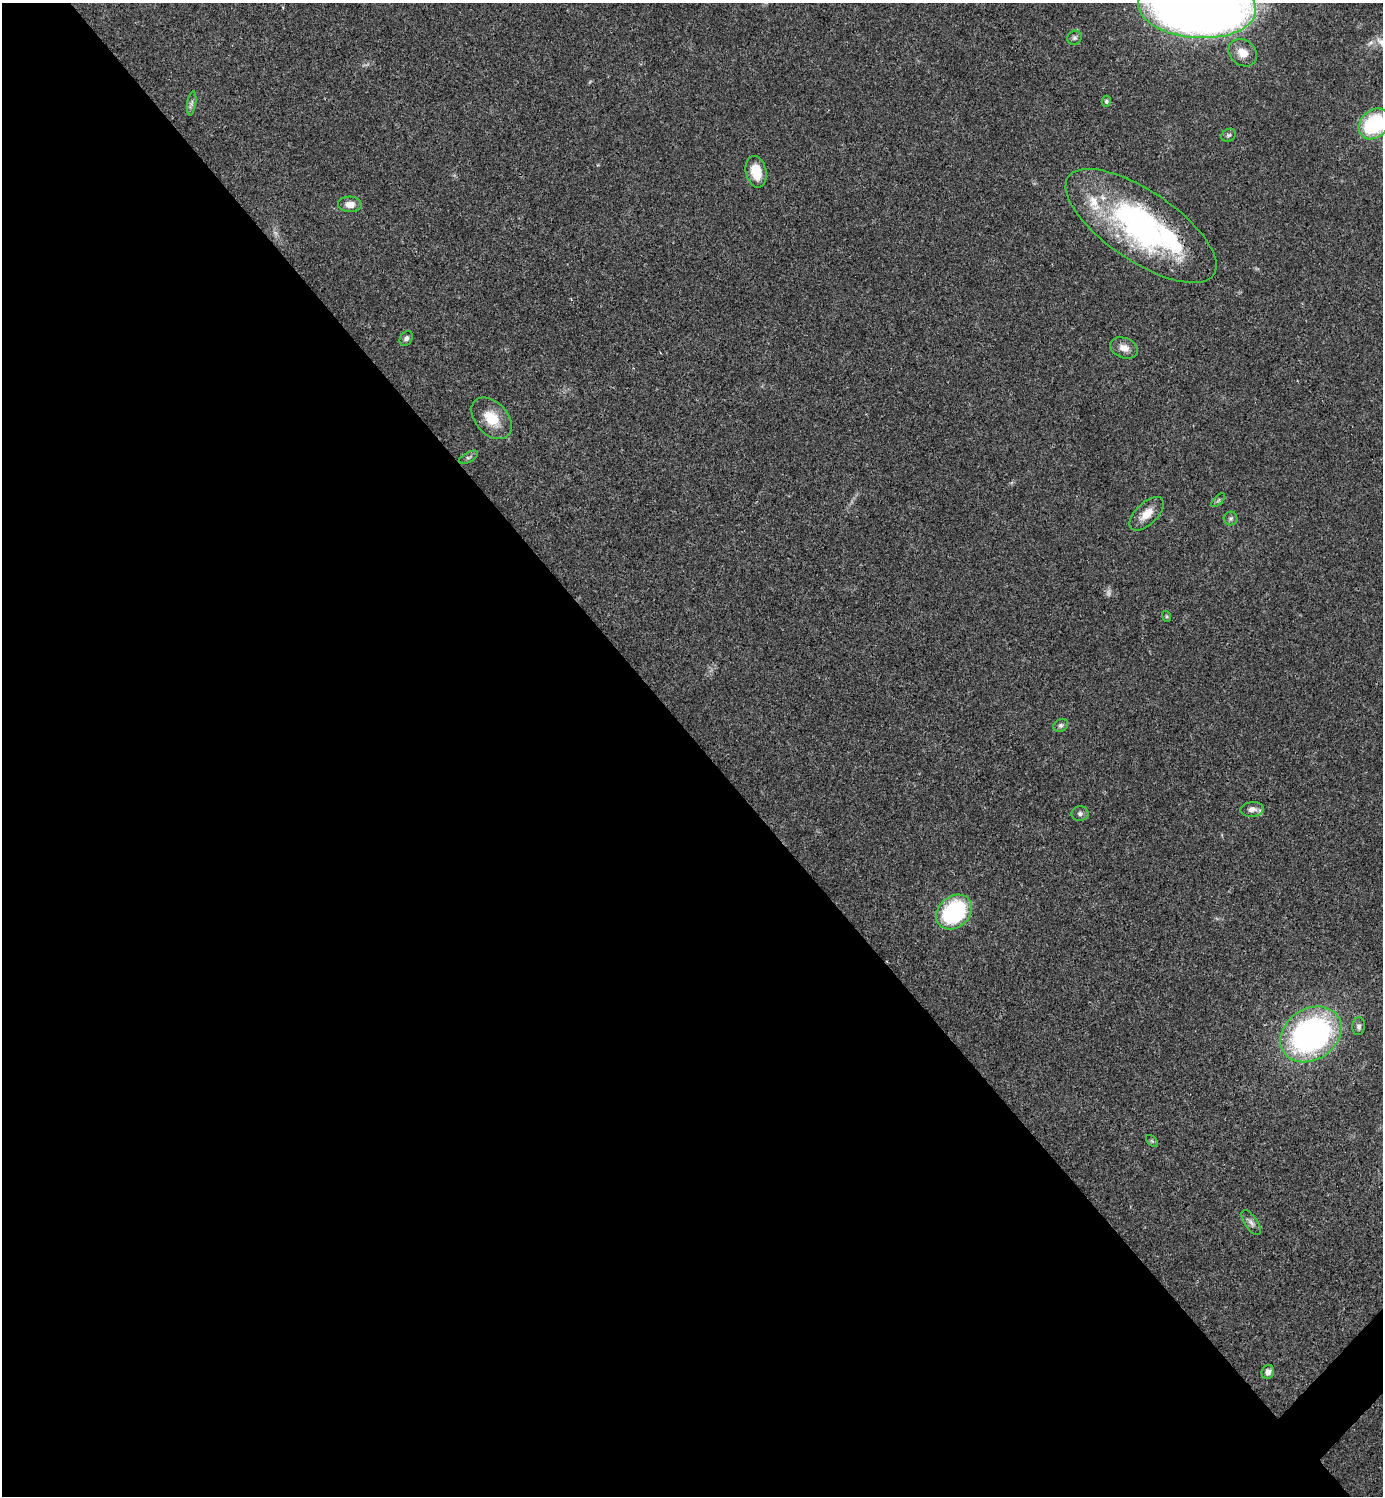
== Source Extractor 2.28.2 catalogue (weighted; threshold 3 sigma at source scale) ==
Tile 9 of 4 x 4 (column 1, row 3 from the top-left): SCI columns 299-1679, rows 1495-2988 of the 5980 x 5981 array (HDU 1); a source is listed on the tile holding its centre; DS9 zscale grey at full resolution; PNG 1385 x 1498 px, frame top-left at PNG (2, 3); each listed source drawn as its Kron ellipse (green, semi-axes under 4 px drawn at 4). Shown black and unused: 51% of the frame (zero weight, under 3 of 4 exposures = <1% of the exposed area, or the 3 px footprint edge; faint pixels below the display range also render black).
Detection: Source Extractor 2.28.2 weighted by HDU 2 'WHT'; one run over the whole footprint, this tile lists its part. Background 0.0194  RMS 0.0023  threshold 0.0102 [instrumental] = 3 sigma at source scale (4.5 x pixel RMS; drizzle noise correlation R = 1.50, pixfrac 1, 0.05/0.05 arcsec/px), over >= 5 px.
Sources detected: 36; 2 too faint to see at this stretch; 3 inside a brighter object's white glare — neither listed nor drawn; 4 inside a brighter listed object's ellipse — not listed separately; the other 27 listed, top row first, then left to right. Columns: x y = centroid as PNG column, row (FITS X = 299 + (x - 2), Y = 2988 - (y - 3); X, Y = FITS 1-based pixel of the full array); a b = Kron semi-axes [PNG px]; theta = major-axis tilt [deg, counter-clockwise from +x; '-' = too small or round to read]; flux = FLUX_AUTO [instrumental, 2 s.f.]
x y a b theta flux
1197 7 59 31 -4 340
1074 38 7 6 - 0.57
1243 53 15 12 -40 2.9
1106 101 5 4 - 0.5
192 103 12 4 81 0.72
1374 124 17 13 44 21
1229 135 8 6 31 0.53
756 172 16 10 -78 5.2
350 204 12 8 -2 2
1141 226 88 35 -34 56
406 338 8 6 55 0.67
1124 348 14 10 -21 2
492 418 24 16 -47 5.6
469 457 10 5 29 0.53
1218 500 9 3 45 0.37
1147 514 21 10 44 3.2
1231 519 7 7 - 0.54
1166 616 6 3 -72 0.28
1061 725 8 6 31 0.61
1252 809 11 7 6 1.2
1080 814 8 7 - 0.76
954 912 19 15 42 23
1359 1026 9 6 83 0.76
1311 1034 32 25 34 72
1152 1141 7 4 -45 0.32
1251 1223 14 6 -56 1
1268 1372 7 6 - 1.2
Overlapping masked pixels (flux is a lower limit): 1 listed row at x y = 1141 226
Isophote crosses this tile's border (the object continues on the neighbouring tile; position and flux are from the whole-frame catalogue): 2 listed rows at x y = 1197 7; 1374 124